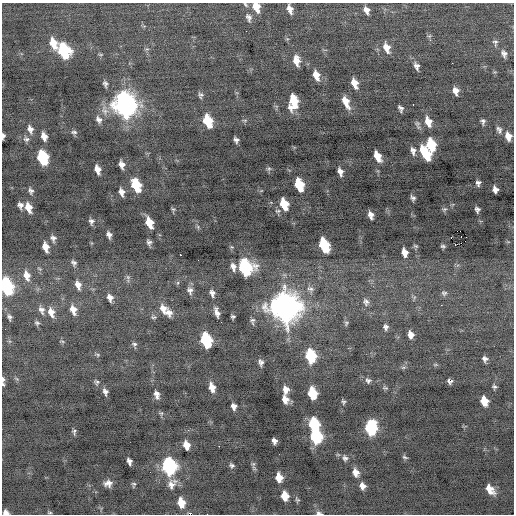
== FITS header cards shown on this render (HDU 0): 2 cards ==
NAXIS1  =                  512 / Axis length
NAXIS2  =                  512 / Axis length

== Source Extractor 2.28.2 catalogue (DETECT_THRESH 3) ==
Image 512 x 512 px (HDU 0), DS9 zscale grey, 1 PNG px = 1 image px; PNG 516 x 516 px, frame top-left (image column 1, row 512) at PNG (2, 3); no overlay
Background -0.257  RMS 0.82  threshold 2.47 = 3 sigma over >= 5 px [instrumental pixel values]
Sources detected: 163; all 163 listed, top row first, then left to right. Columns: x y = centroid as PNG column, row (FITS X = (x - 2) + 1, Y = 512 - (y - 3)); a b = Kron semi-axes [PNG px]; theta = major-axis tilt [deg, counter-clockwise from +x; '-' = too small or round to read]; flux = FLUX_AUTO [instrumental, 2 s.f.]
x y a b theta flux
245 5 7 4 -48 84
256 7 11 7 -69 750
290 9 9 5 -71 340
366 10 8 5 -65 290
249 17 11 7 -71 240
429 36 6 6 - 95
495 42 9 7 -82 160
53 43 12 7 -71 850
387 48 12 7 -68 510
147 49 6 5 - 110
63 51 11 8 -67 5200
100 54 7 3 7 64
504 54 10 6 -73 220
296 60 10 6 -80 560
452 63 2 2 - 86
416 66 9 5 -69 240
316 75 11 6 -71 630
355 83 9 5 -70 600
105 84 7 4 -74 160
456 91 7 5 -74 360
200 95 7 5 -84 140
293 102 13 7 87 1700
346 102 13 6 -67 660
124 104 13 10 -69 40000
413 104 3 2 - 180
401 108 7 4 -65 170
105 110 17 10 -72 470
99 119 10 7 -60 260
245 120 7 3 0 69
208 121 10 6 -70 2100
483 121 7 5 -79 150
428 122 11 7 -71 600
417 125 11 5 -73 160
30 129 12 8 -70 320
499 130 10 6 -69 200
74 132 9 5 -7 140
3 136 6 3 86 160
44 136 9 6 -72 380
508 136 8 6 -75 490
26 139 9 7 -19 200
236 140 6 4 -60 170
431 145 10 7 -73 2200
413 151 10 6 -77 260
426 153 13 7 -59 2300
377 156 10 5 -65 770
42 157 10 7 -71 4000
122 164 8 5 -72 310
97 169 8 5 -71 460
269 169 6 6 - 110
340 172 8 5 -73 280
478 183 7 5 88 180
136 185 11 7 -68 2400
299 185 10 6 -72 2100
495 189 6 5 - 320
31 191 8 6 -73 170
121 192 9 6 -72 320
413 198 5 4 - 150
284 204 10 6 -69 1500
20 205 7 6 - 220
28 207 10 6 -70 690
173 209 6 5 - 98
444 209 8 5 23 130
477 209 6 5 - 180
278 211 8 6 2 150
371 215 8 5 -73 310
91 221 7 5 -85 190
149 222 10 6 -68 1100
198 227 6 4 -72 90
460 231 2 2 - 610
109 235 7 5 -68 220
451 237 3 2 - 66
53 238 9 7 -62 210
508 242 6 3 -19 60
149 243 6 4 -76 170
455 244 2 2 - 240
324 245 11 7 -68 3300
416 246 7 4 -26 90
443 246 5 4 - 100
45 247 9 5 -75 540
405 252 9 6 -73 500
180 255 3 2 - 410
74 263 8 6 -53 160
233 267 9 6 -72 290
245 267 11 9 -66 8300
27 275 13 8 -75 540
128 278 11 5 -85 150
78 285 11 6 -69 360
6 286 11 7 -71 8500
310 289 10 8 -20 220
190 290 9 7 -78 240
212 293 7 5 -74 220
444 293 8 7 - 150
110 298 8 6 -71 290
366 302 9 7 -75 210
441 305 2 2 - 120
285 307 13 11 -68 77000
163 309 12 9 -65 480
41 310 11 6 -67 260
73 310 11 7 -74 480
51 312 12 8 -71 490
169 312 8 7 - 330
217 312 10 4 -73 300
233 316 4 4 - 99
9 317 9 5 -75 150
154 317 8 5 1 100
252 320 7 6 - 130
37 323 7 6 - 120
346 323 7 5 74 100
386 327 6 5 - 170
410 335 7 5 -73 350
206 340 10 7 -73 5300
62 341 6 3 -13 54
134 344 7 6 - 130
98 355 6 5 - 85
310 356 10 7 -79 3700
485 359 5 5 - 180
261 362 7 4 -82 190
435 365 6 4 0 69
403 367 7 4 1 91
3 379 6 3 -85 150
17 379 7 4 -31 79
368 380 8 7 - 170
450 381 5 4 - 160
97 382 7 6 - 120
3 384 5 4 - 78
212 387 9 5 -74 580
494 387 6 5 - 110
385 388 7 5 -21 87
285 390 9 7 -85 380
105 392 7 5 -68 200
312 393 9 6 -77 2300
157 395 9 5 -77 290
285 399 9 6 -71 470
484 401 8 6 -72 950
343 402 6 4 -76 100
234 406 6 5 - 250
161 413 6 6 - 100
314 424 9 7 -75 4000
371 428 10 8 -88 5600
74 432 7 4 89 120
316 437 9 7 -75 5500
274 441 6 5 - 220
186 445 8 5 -75 590
219 446 2 2 - 260
405 457 7 4 -32 100
345 458 9 7 -49 200
129 461 7 4 -75 230
232 465 5 4 - 130
169 466 10 8 -77 12000
254 468 8 5 -58 110
356 472 9 7 -68 440
279 477 8 6 -75 750
108 483 8 7 - 340
134 484 6 4 90 100
171 485 14 10 90 420
362 486 7 6 - 360
490 489 11 7 -51 660
285 496 8 6 -76 900
297 500 8 5 -65 100
181 503 9 6 -78 1000
5 512 6 5 - 320
50 513 6 3 0 65
319 513 8 5 -15 170
At the frame edge (FLAGS 8, measured only in part): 8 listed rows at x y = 245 5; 256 7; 3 136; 6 286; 3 379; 3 384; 5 512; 319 513